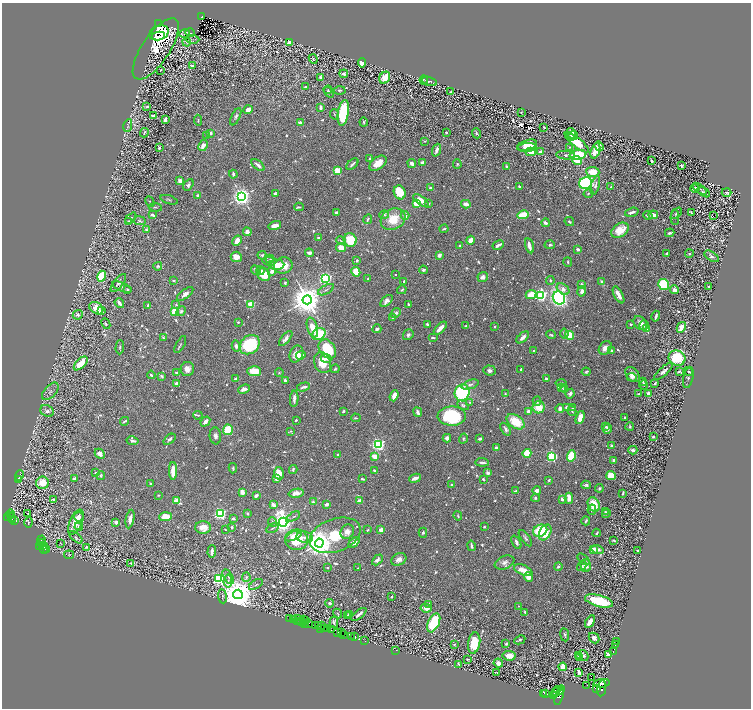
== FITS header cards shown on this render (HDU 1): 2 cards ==
NAXIS1  =                 1498
NAXIS2  =                 1412

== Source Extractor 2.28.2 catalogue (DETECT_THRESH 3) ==
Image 1498 x 1412 px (HDU 1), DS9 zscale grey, zoomed out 1/2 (1 PNG px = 2 x 2 image px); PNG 753 x 710 px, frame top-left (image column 2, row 1411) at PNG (2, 3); each listed source drawn as its Kron ellipse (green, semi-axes under 4 px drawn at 4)
Background 0.269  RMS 0.0086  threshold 0.0257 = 3 sigma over >= 5 px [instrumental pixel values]
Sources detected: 1019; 66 cannot appear on this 1/2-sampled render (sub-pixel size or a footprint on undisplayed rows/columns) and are neither listed nor drawn; of the other 953, the 500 brightest by FLUX_AUTO listed and drawn (453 fainter detections omitted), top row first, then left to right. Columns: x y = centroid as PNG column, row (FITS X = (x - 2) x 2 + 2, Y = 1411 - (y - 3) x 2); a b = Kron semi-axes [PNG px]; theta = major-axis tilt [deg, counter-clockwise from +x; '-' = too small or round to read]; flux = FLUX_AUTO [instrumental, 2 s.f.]
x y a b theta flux
202 16 2 1 - 4.3
159 24 3 2 - 24
159 33 10 7 21 400
185 33 5 3 - 2.1
190 33 5 3 - 2.6
158 36 7 4 11 200
193 39 6 3 -4 2.6
187 42 4 3 - 1.7
289 43 3 3 - 10
156 49 35 14 56 65
313 59 5 3 - 2.2
362 63 4 4 - 11
192 66 2 2 - 4.3
160 70 3 2 - 1.8
344 74 4 3 - 4.7
321 77 4 3 - 5.1
385 78 6 5 - 21
424 80 4 3 - 1.8
429 81 8 3 -17 2.5
306 87 4 3 - 2
328 90 4 2 - 2.2
340 90 6 3 1 2.8
329 92 6 4 -55 2.9
451 92 4 2 - 3.7
147 107 3 2 - 2.7
321 108 3 2 - 9.3
248 110 4 3 - 13
521 112 2 2 - 2.1
343 113 13 5 82 140
335 114 6 2 -63 1.8
154 115 3 2 - 3.6
236 117 9 3 64 3.7
165 120 4 2 - 5.8
198 120 5 3 - 2.1
364 122 4 2 - 1.9
300 123 4 3 - 3.8
128 126 6 3 77 2.5
544 127 3 2 - 2.8
446 132 2 2 - 1.7
144 133 5 2 - 2.4
210 133 4 3 - 4.8
476 133 5 3 - 2.7
571 133 5 4 - 12
207 135 2 2 - 2.5
573 136 5 3 - 20
425 141 3 2 - 1.9
577 142 15 5 -38 48
527 145 10 5 17 30
203 146 6 4 61 8.2
599 146 5 3 - 7.4
570 147 2 2 - 1.9
159 148 3 2 - 4.3
527 148 10 3 4 12
437 150 6 2 69 5.3
595 151 8 3 70 34
531 152 5 3 - 13
541 152 3 2 - 10
566 155 9 3 -4 5.3
578 155 8 5 9 67
370 158 2 2 - 2.2
577 161 5 3 - 40
651 161 3 2 - 3.9
423 162 4 2 - 9.9
378 163 10 6 36 23
352 164 7 2 42 4
412 164 4 3 - 6
457 164 5 3 - 1.8
258 165 8 3 -39 8.1
507 166 2 2 - 5.5
682 166 3 2 - 2.2
337 170 3 3 - 99
593 172 6 5 - 27
233 174 4 3 - 3.2
180 181 3 3 - 10
585 183 7 6 - 270
188 185 6 4 60 4.4
595 185 10 4 75 6.5
519 186 3 2 - 2.2
611 187 3 2 - 2.1
431 188 3 2 - 5.6
695 189 4 3 - 10
699 189 8 2 -35 2.6
400 192 7 5 -66 41
704 192 7 2 -33 2.3
726 192 5 3 - 2.5
588 193 5 3 - 2.2
275 194 4 3 - 3.2
198 196 4 3 - 5
242 196 3 3 - 1100
169 200 9 2 -19 1.9
421 200 9 4 -36 18
150 202 5 3 - 1.8
416 203 3 3 - 54
429 203 3 2 - 1.9
466 204 5 3 - 11
155 207 6 2 -8 1.8
299 207 5 3 - 1.8
336 212 3 2 - 3.2
632 212 7 2 16 6.9
691 212 4 1 - 1.7
676 213 6 3 45 1.9
153 215 4 2 - 3.8
384 215 4 3 - 2.4
523 215 5 3 - 52
648 215 5 4 - 2.9
653 215 5 3 - 14
405 216 4 4 - 5.5
714 216 2 2 - 29
675 217 7 3 89 2.1
131 218 6 3 45 3
368 219 5 3 - 2.8
393 219 13 10 28 41
140 221 6 4 -12 3.6
129 222 4 3 - 2.5
569 222 5 3 - 2.3
545 223 4 3 - 6.2
275 226 6 3 15 12
444 229 4 2 - 2.1
146 230 4 4 - 2.6
620 230 9 6 34 34
247 232 4 4 - 6.2
670 233 5 2 - 3.7
318 238 3 2 - 3.1
350 240 7 6 - 46
470 240 4 3 - 12
237 241 5 3 - 14
341 241 5 3 - 1.9
498 245 6 2 29 9.2
550 245 5 4 - 3.2
460 246 3 2 - 4.1
529 246 7 3 -75 10
341 248 5 4 - 16
578 249 3 2 - 6.2
309 253 4 3 - 7.2
667 253 3 2 - 3.5
689 254 4 3 - 1.8
262 255 4 3 - 2.4
439 255 4 3 - 6.4
711 256 8 4 -33 4.2
236 257 5 5 - 16
270 259 4 4 - 2.8
357 260 3 2 - 2.6
269 261 7 4 -6 3.7
568 262 5 3 - 2.3
277 265 7 5 -1 27
158 266 4 4 - 3.1
283 266 9 8 - 22
256 270 5 3 - 5.6
261 270 4 2 - 4
423 270 4 3 - 4.9
272 271 4 3 - 15
356 272 5 4 - 37
264 275 7 6 - 30
395 275 2 2 - 1.8
102 276 5 4 - 67
483 277 5 4 - 8.6
326 278 3 3 - 450
368 279 3 3 - 2.2
550 280 4 2 - 2.1
174 281 4 2 - 2
404 281 3 2 - 2.4
602 282 3 2 - 9.5
118 283 11 4 52 6.7
285 283 2 2 - 3.4
664 284 6 5 - 80
582 285 3 2 - 7.9
708 286 2 2 - 11
122 287 10 3 -23 4.2
127 289 3 2 - 2.7
563 289 7 5 -38 8.6
326 290 9 2 30 3
402 290 5 3 - 3
675 290 4 3 - 8.7
582 291 5 3 - 6.8
185 294 10 4 38 8.3
531 294 5 4 - 28
540 295 3 3 - 330
618 295 9 3 -62 15
559 298 7 6 - 410
307 300 4 4 - 4100
386 301 7 4 43 8.6
119 303 5 3 - 9.5
408 304 3 2 - 2.6
148 305 3 2 - 3.6
176 305 4 3 - 2.6
251 305 4 3 - 43
96 308 7 5 -35 22
101 311 4 3 - 4.2
174 311 3 2 - 69
181 311 5 3 - 4.2
396 313 5 4 - 4.2
78 315 5 4 - 4.3
656 316 5 2 - 4.8
393 318 3 2 - 1.7
238 322 2 2 - 2.5
640 323 8 5 -49 9.7
106 324 5 3 - 2.2
427 324 3 2 - 3.4
631 324 3 2 - 3.4
644 325 5 4 - 4
466 326 4 3 - 1.7
494 326 2 2 - 3
312 327 10 5 -73 25
681 327 6 3 61 16
440 328 8 3 45 18
647 328 4 3 - 9.7
377 329 4 3 - 5.5
564 333 5 3 - 3.4
319 334 7 5 31 52
408 335 6 5 - 4.7
551 335 5 2 - 2
569 335 4 4 - 50
523 337 7 3 41 11
163 338 3 2 - 2.6
433 338 5 2 - 2.4
286 339 9 3 50 7.6
180 345 9 2 62 2.1
250 345 11 8 38 100
236 346 6 4 -77 7
120 347 7 3 87 2.7
605 348 7 5 49 11
327 349 10 7 -53 70
533 350 3 2 - 1.7
611 350 4 3 - 2.8
296 354 9 6 66 17
301 355 5 4 - 8.9
677 358 9 7 -28 81
326 359 5 3 - 5.3
81 363 8 4 45 29
322 363 11 8 -68 30
187 369 7 6 - 12
335 369 4 3 - 2.4
521 369 3 2 - 3.2
489 370 6 5 - 5
254 371 7 5 -3 35
663 371 12 4 41 6.3
688 371 5 3 - 2.4
586 372 4 4 - 2.5
679 372 3 2 - 1.8
176 373 3 2 - 3.7
279 373 4 4 - 2
151 375 4 3 - 3.5
632 375 9 6 -48 11
161 376 4 3 - 3.9
632 377 5 3 - 4.1
688 377 11 5 78 4.9
236 378 3 2 - 6.9
546 378 2 2 - 4.7
285 381 3 2 - 8.4
643 382 4 3 - 2.1
176 383 3 2 - 5.7
561 383 5 2 - 4.4
655 383 3 2 - 3.2
470 384 9 4 20 5.6
644 385 5 2 - 2.2
304 387 7 2 15 6
562 387 3 3 - 1.9
564 388 4 4 - 3.4
244 389 6 3 21 10
50 391 10 5 47 6.5
462 393 8 7 - 120
505 394 3 3 - 1.8
570 394 5 4 - 5.2
638 394 3 3 - 2
648 394 3 3 - 13
394 396 6 3 70 16
294 399 8 3 87 8
537 401 5 4 - 4
470 402 4 3 - 2.4
463 405 6 3 -30 3.4
539 407 6 6 - 32
566 407 3 3 - 3.8
573 407 3 3 - 1.7
560 409 4 3 - 7.4
47 411 7 5 -31 5.7
343 411 3 2 - 3.5
528 411 3 3 - 6.4
572 411 5 2 - 2.3
418 412 5 2 - 4.8
198 415 5 2 - 3
452 416 14 9 -2 120
580 417 7 3 72 19
625 417 2 2 - 1.8
356 418 5 2 - 1.9
296 420 3 2 - 2.2
125 421 5 2 - 2.8
205 422 5 3 - 11
516 422 10 6 -34 43
630 426 4 3 - 2
606 427 3 2 - 1.8
506 429 7 4 -56 6.2
607 429 5 4 - 6.7
228 430 5 5 - 48
291 431 4 3 - 1.8
215 436 8 6 -82 6.4
653 437 3 2 - 2.3
447 438 4 4 - 7.3
169 439 7 3 41 4.3
463 439 5 4 - 2.2
480 439 3 3 - 4.7
132 441 6 3 -10 4
378 444 3 3 - 440
611 446 3 3 - 2.9
497 448 4 3 - 7
633 450 4 3 - 5.2
527 453 4 3 - 60
100 454 5 4 - 11
338 454 3 2 - 2.7
375 456 4 3 - 23
571 456 6 4 72 59
551 457 4 3 - 200
613 460 3 3 - 2.2
482 462 7 2 -5 4.6
233 468 5 2 - 2.4
293 469 4 3 - 2.6
173 471 9 3 -90 28
375 471 3 2 - 5.3
96 473 2 2 - 4.4
279 473 6 5 - 23
488 473 4 3 - 5.6
19 475 5 2 - 23
101 475 4 2 - 1.7
611 476 5 4 - 41
74 478 4 3 - 4
415 478 6 3 23 12
276 479 4 3 - 9.9
362 479 4 2 - 3
483 479 4 3 - 2.4
18 480 3 2 - 130
549 480 2 2 - 2.1
42 483 6 6 - 28
150 484 3 2 - 3.6
452 485 2 2 - 4.4
586 485 4 3 - 3.6
599 488 4 3 - 2.5
537 490 4 3 - 8.5
516 491 4 2 - 2.2
242 492 4 3 - 14
296 493 8 4 12 12
623 493 4 2 - 2.8
158 495 3 2 - 1.8
256 495 3 2 - 6.9
535 498 4 4 - 2.7
569 498 5 3 - 19
562 499 3 3 - 8.5
53 500 4 3 - 2.2
177 501 3 2 - 65
360 501 4 3 - 12
313 502 4 3 - 3.8
327 504 4 2 - 6.3
273 505 4 3 - 10
594 505 7 6 - 37
592 510 5 3 - 2.7
605 512 2 2 - 1.7
220 513 3 3 - 370
248 513 2 2 - 3.5
606 513 5 3 - 3.7
10 514 4 3 - 170
27 514 2 1 - 4.8
10 516 4 2 - 140
294 516 7 2 28 1.7
458 516 4 3 - 2
12 517 3 2 - 44
79 517 5 4 - 7.5
165 517 6 4 4 30
8 518 3 2 - 220
233 518 4 3 - 3.7
12 519 2 1 - 34
130 519 9 3 79 11
15 520 2 2 - 76
586 521 4 2 - 3.4
28 522 5 3 - 1.7
76 522 13 6 64 35
116 522 3 3 - 6.2
272 522 5 3 - 2
283 522 4 4 - 1300
79 527 4 4 - 4.9
203 527 8 6 1 17
232 527 3 3 - 3.2
484 527 2 2 - 4.4
273 528 7 2 30 1.9
225 530 2 2 - 1.9
367 530 3 2 - 2.7
381 530 4 3 - 8.2
540 531 7 5 27 73
347 532 7 6 - 10
545 532 8 5 63 41
423 533 5 3 - 2.3
597 533 4 2 - 2.9
335 535 26 16 20 63
293 536 9 4 23 12
76 537 8 4 -42 3.4
305 537 8 5 -10 8.8
525 538 9 3 -54 3.8
41 540 5 2 - 28
297 540 11 10 - 71
614 540 3 2 - 2.8
354 542 6 4 41 7.3
516 542 7 3 -63 4.8
42 543 3 2 - 140
60 543 2 1 - 3.6
319 543 4 4 - 3400
42 545 2 2 - 93
471 546 5 2 - 4.6
40 547 3 2 - 190
87 547 3 3 - 3.2
44 548 5 2 - 84
47 549 3 2 - 67
593 549 4 3 - 18
597 550 6 4 -15 6.5
212 551 6 2 86 6.6
637 551 2 2 - 2.1
69 555 5 3 - 2
399 559 8 6 24 11
584 559 7 3 -42 4.1
377 560 6 4 45 5.7
504 562 10 6 22 7.5
131 563 2 2 - 4.2
582 566 5 4 - 3.2
586 566 6 5 - 17
558 567 4 3 - 3
327 568 2 2 - 1.7
358 568 3 2 - 1.7
523 570 10 5 -23 22
228 577 8 3 -60 3
246 577 5 3 - 2.1
528 577 5 4 - 12
219 579 3 3 - 350
228 581 6 3 84 3.7
256 584 8 2 32 2.2
238 594 5 4 - 5000
222 596 7 4 -84 3.3
391 597 3 3 - 2.1
599 601 14 5 -15 66
329 603 4 4 - 4.4
429 604 4 2 - 3.5
518 606 2 2 - 1.7
426 608 5 4 - 11
525 612 2 2 - 2.3
337 613 5 3 - 1.8
359 614 9 3 38 7.5
349 615 3 3 - 11
347 616 3 2 - 3
289 619 3 2 - 40
293 620 3 2 - 170
299 620 5 1 - 1.7
303 620 2 1 - 4.9
297 621 3 2 - 19
306 621 4 2 - 86
301 622 3 1 - 45
334 622 5 3 - 3.5
590 622 7 4 60 12
304 623 4 1 - 21
434 623 10 5 64 78
308 624 3 1 - 170
316 625 4 3 - 240
319 625 3 1 - 28
322 625 3 2 - 120
321 628 3 1 - 90
324 628 2 1 - 180
328 628 3 2 - 290
331 630 4 2 - 220
338 632 4 2 - 210
341 633 3 1 - 100
344 634 3 2 - 160
565 635 6 3 -82 3
355 636 3 1 - 44
351 637 2 1 - 15
594 638 6 4 -46 6.6
520 640 6 2 25 2.6
365 641 2 1 - 5
616 641 3 1 - 16
474 643 11 6 80 35
454 644 3 3 - 1.8
506 644 4 3 - 1.8
615 645 4 1 - 92
396 650 2 1 - 17
613 652 2 1 - 77
608 654 3 2 - 8.5
584 655 6 3 -59 3.8
509 656 6 4 -7 16
578 656 3 2 - 3.4
579 657 3 2 - 5.5
468 659 2 2 - 2.4
498 663 5 4 - 7.4
459 664 3 2 - 2.3
563 667 4 4 - 16
497 672 2 1 - 2.5
579 672 4 3 - 8.2
591 678 2 1 - 1.9
602 683 8 4 8 2300
587 685 2 2 - 77
596 688 2 2 - 620
602 688 8 4 81 1400
559 691 7 3 34 1200
556 692 6 3 59 1200
544 693 2 1 - 57
546 694 2 1 - 29
554 695 3 1 - 740
559 696 9 3 73 1500
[453 fainter detections neither listed nor drawn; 66 sub-pixel or undisplayed-footprint detections neither listed nor drawn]